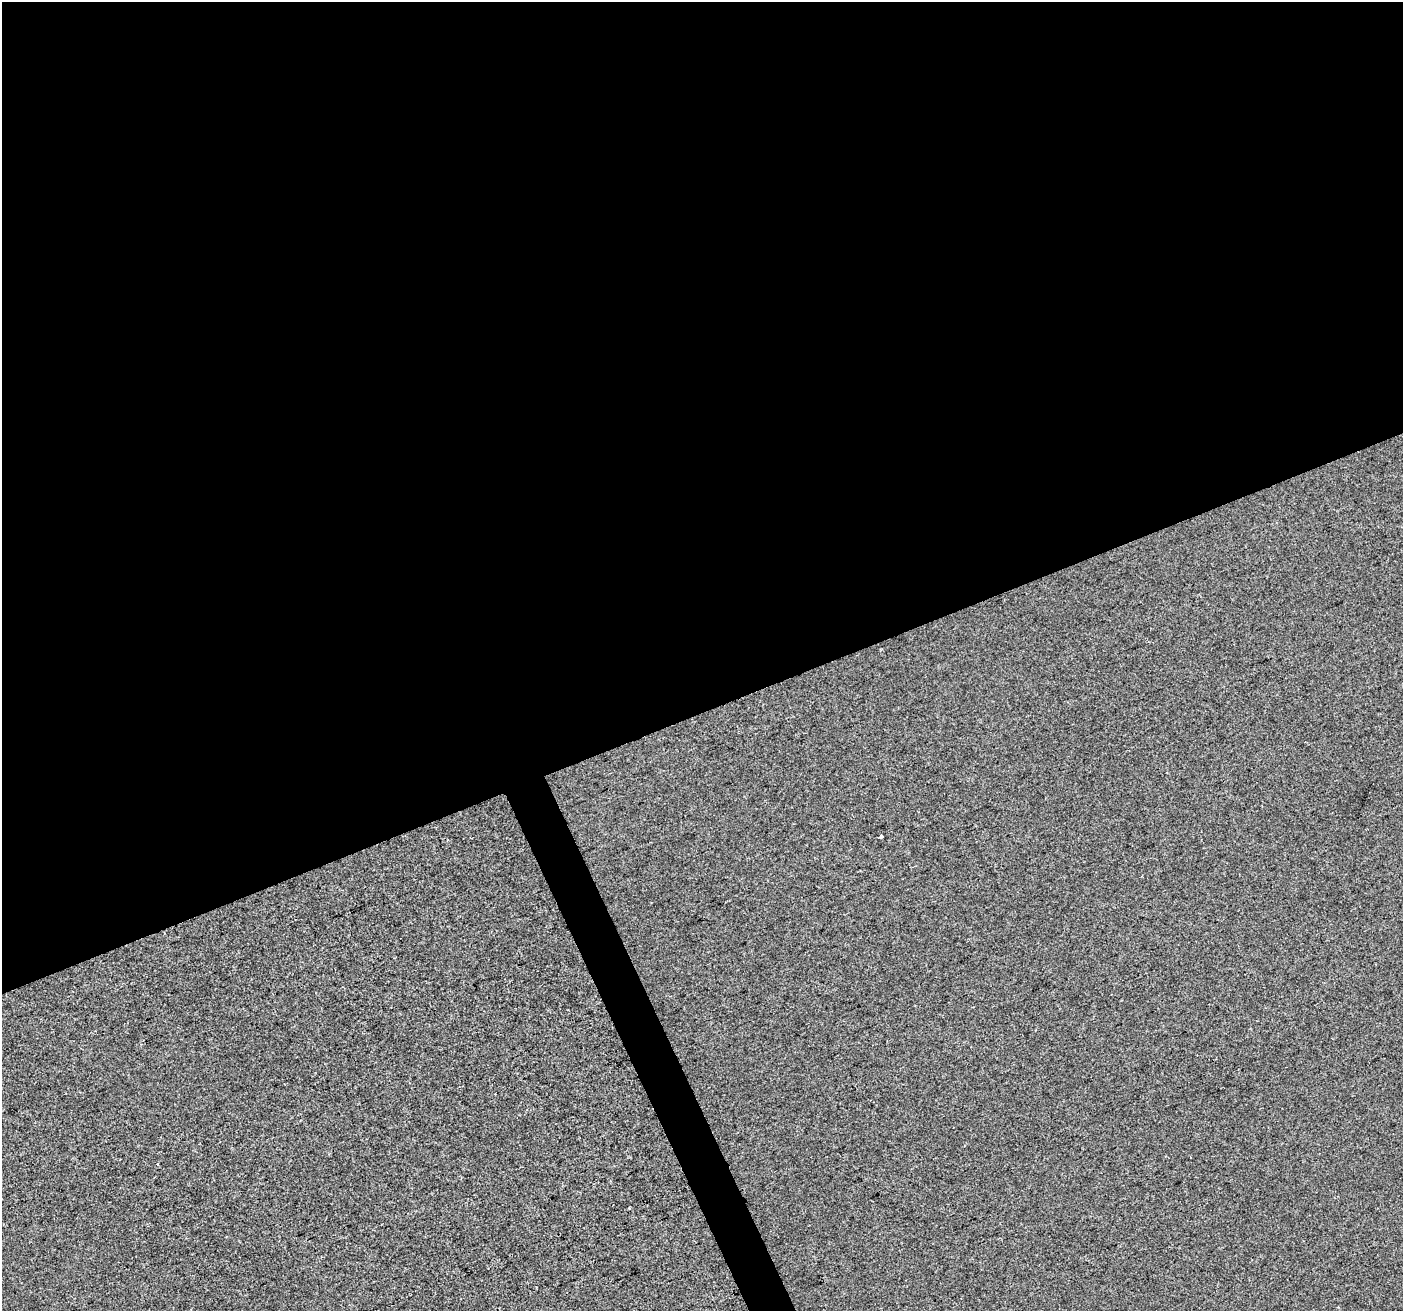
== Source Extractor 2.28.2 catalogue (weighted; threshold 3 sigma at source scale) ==
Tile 2 of 4 x 4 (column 2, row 1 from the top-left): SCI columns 1403-2803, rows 4069-5377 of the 5606 x 5460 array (HDU 1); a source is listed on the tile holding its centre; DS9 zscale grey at full resolution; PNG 1405 x 1313 px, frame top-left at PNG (2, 2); no overlay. Shown black and unused: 56% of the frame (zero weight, under 2 of 3 exposures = <1% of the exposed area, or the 3 px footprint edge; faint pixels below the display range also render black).
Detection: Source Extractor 2.28.2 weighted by HDU 2 'WHT'; one run over the whole footprint, this tile lists its part. Background 3.67e-04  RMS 0.0056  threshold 0.0251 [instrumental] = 3 sigma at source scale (4.5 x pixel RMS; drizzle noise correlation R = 1.50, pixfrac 1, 0.0396/0.0396 arcsec/px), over >= 5 px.
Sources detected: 3; all 3 listed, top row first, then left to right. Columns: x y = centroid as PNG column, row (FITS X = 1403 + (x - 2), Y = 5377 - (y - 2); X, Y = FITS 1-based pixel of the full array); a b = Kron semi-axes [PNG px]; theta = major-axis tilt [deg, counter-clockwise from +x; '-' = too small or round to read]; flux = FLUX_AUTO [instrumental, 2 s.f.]
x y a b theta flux
881 836 3 3 - 6.5
157 1164 3 3 - 0.84
629 1208 3 2 - 0.65